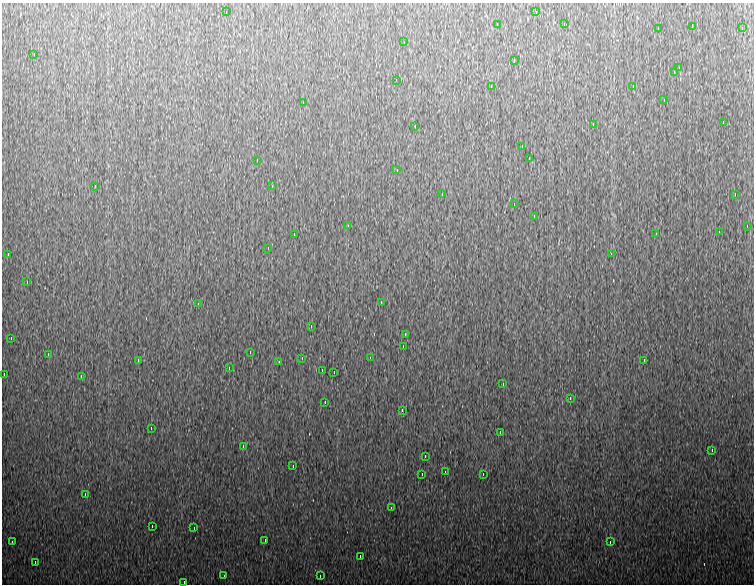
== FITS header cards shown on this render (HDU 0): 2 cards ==
NAXIS1  =                  752
NAXIS2  =                  582

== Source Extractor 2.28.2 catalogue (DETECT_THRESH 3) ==
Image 752 x 582 px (HDU 0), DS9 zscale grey, 1 PNG px = 1 image px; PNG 756 x 586 px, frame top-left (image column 1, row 582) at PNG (2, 3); each listed source drawn as its Kron ellipse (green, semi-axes under 4 px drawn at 4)
Background 956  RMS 18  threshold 55.4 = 3 sigma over >= 5 px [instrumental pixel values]
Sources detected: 82; all 82 listed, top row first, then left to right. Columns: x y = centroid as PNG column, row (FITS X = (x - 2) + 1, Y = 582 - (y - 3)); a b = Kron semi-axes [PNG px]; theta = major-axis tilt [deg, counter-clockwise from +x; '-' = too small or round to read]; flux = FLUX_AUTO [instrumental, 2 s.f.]
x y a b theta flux
226 12 3 2 - 3900
536 12 3 2 - 4500
497 24 3 2 - 1500
564 24 3 2 - 4100
692 26 3 2 - 890
658 28 3 2 - 1200
742 28 4 2 - 5300
404 42 3 2 - 4900
34 54 3 2 - 2200
514 60 4 2 - 14000
679 68 3 2 - 3200
674 72 3 2 - 110000
396 80 3 2 - 5100
491 86 4 2 - 5300
633 86 3 2 - 4500
664 100 3 2 - 11000
303 102 3 2 - 3100
723 122 3 2 - 5000
593 124 4 2 - 12000
415 126 3 2 - 1600
522 146 4 2 - 6200
529 158 3 2 - 4500
257 160 3 2 - 3600
397 170 3 2 - 2700
95 186 3 2 - 930
272 186 4 2 - 4500
442 194 3 2 - 1000
735 194 4 2 - 24000
514 204 2 2 - 720
534 216 4 2 - 8600
348 226 4 2 - 4700
747 226 3 2 - 2200
719 232 3 2 - 6500
294 234 3 2 - 1100
656 234 3 2 - 2200
268 248 3 2 - 4500
8 254 3 2 - 3400
611 254 4 2 - 5200
27 282 3 2 - 3900
381 302 4 2 - 5100
198 304 4 2 - 5600
311 326 4 2 - 4700
405 334 4 2 - 4800
11 338 3 2 - 17000
403 346 4 2 - 4400
250 352 4 2 - 4900
48 354 3 2 - 3600
302 358 3 2 - 830
370 358 4 2 - 7600
138 360 4 2 - 4600
644 360 3 2 - 5300
279 362 3 2 - 2500
229 368 4 2 - 5200
322 370 4 2 - 4800
334 372 2 2 - 630
4 374 3 2 - 4900
81 376 4 2 - 4700
503 384 4 2 - 5100
570 398 4 2 - 5900
325 402 3 2 - 5100
402 410 4 2 - 5300
151 428 3 2 - 5400
500 432 3 2 - 2600
243 446 4 2 - 4800
712 450 4 2 - 5600
425 456 3 2 - 5400
293 466 3 2 - 4400
445 472 3 2 - 5000
422 474 3 2 - 3300
483 474 3 2 - 39000
85 494 3 2 - 2400
391 508 4 2 - 4900
152 526 3 2 - 4600
194 528 3 2 - 1700
265 540 3 2 - 1000
12 542 3 2 - 10000
610 542 3 2 - 5000
360 556 3 2 - 4100
35 562 4 2 - 4600
224 576 4 2 - 4900
320 576 3 2 - 2200
184 582 3 2 - 1600